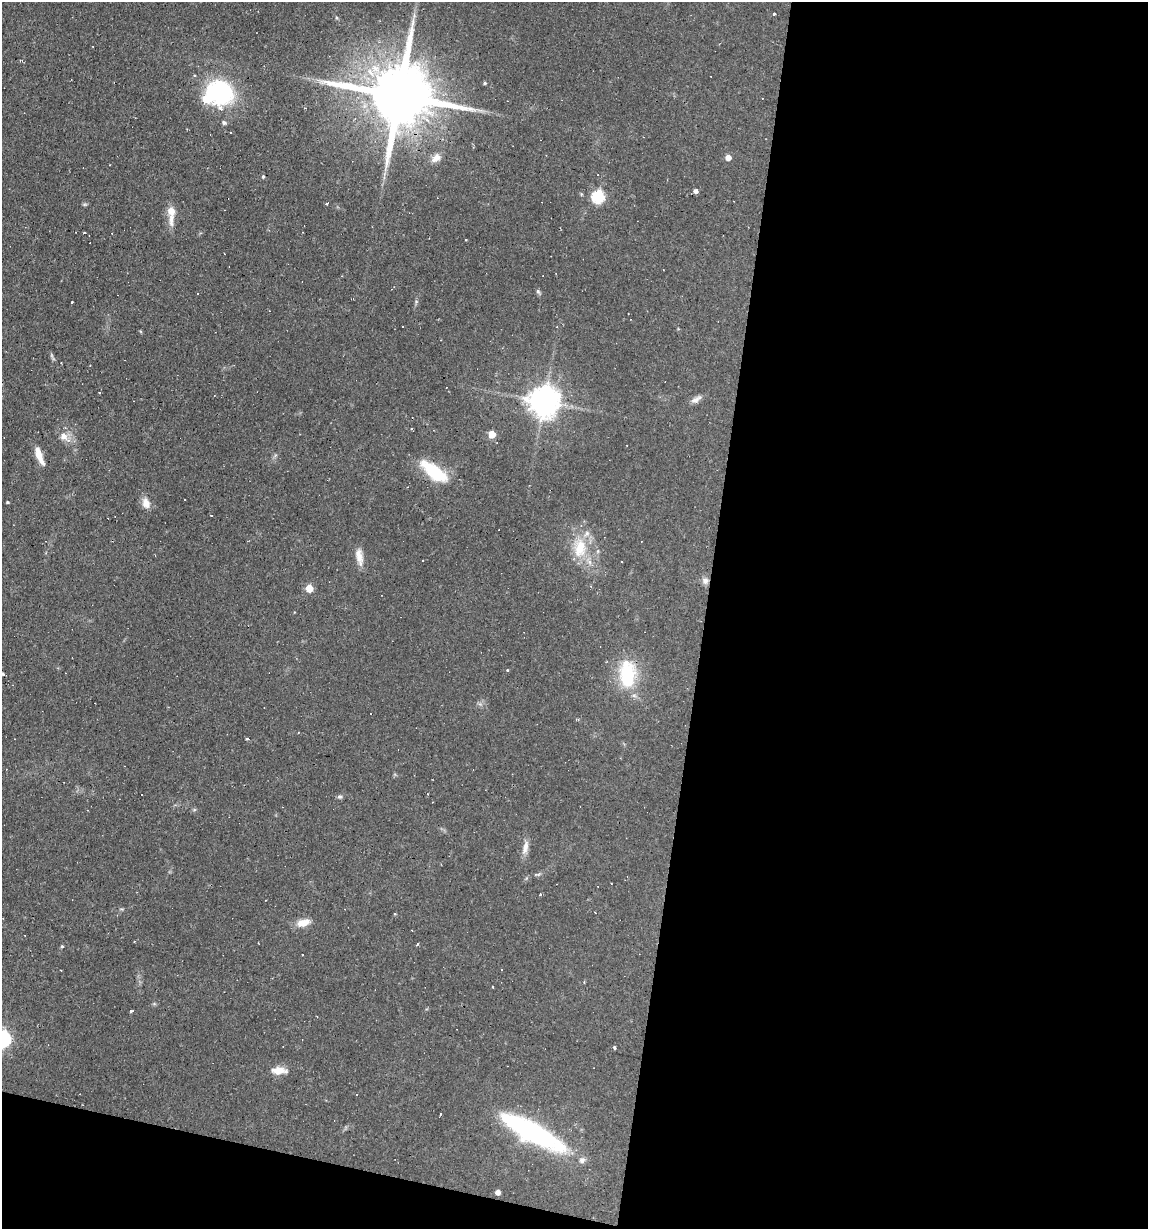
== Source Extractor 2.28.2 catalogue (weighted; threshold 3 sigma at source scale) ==
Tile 16 of 4 x 4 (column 4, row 4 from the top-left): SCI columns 3551-4696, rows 1-1227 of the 4929 x 4909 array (HDU 1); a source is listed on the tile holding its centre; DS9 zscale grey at full resolution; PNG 1150 x 1231 px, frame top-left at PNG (2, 2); no overlay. Shown black and unused: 42% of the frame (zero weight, under 2 of 3 exposures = <1% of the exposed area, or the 3 px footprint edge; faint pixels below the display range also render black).
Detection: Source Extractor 2.28.2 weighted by HDU 2 'WHT'; one run over the whole footprint, this tile lists its part. Background 0.0927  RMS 0.0057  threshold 0.0256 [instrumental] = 3 sigma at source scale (4.5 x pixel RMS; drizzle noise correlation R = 1.50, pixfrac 1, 0.05/0.05 arcsec/px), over >= 5 px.
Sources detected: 76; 1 inside a brighter object's white glare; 15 cosmic-ray / hot-pixel residue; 1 long thin detection or spike segment (spike, bleed or trail) — not listed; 3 inside a brighter listed object's ellipse — not listed separately; the other 56 listed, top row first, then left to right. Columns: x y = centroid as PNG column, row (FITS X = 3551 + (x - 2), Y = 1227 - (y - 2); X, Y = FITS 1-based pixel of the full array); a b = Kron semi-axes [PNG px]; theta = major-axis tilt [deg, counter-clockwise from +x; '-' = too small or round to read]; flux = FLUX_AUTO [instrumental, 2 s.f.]
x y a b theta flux
774 14 3 3 - 3.6
485 83 4 4 - 0.71
221 91 23 19 -31 68
401 96 24 15 -11 6200
224 123 6 5 - 1.1
231 133 3 3 - 1.2
436 158 14 8 30 4.1
728 158 5 5 - 4.3
263 176 4 4 - 0.68
696 191 4 3 - 11
598 196 6 6 - 63
327 203 3 3 - 1.3
171 211 10 8 -85 5.9
84 233 3 3 - 1.1
466 240 3 2 - 0.48
538 291 7 5 -62 1.1
72 302 3 2 - 1.1
403 326 2 2 - 0.42
557 327 3 2 - 0.36
99 392 3 2 - 0.62
696 399 16 7 31 3
544 401 9 9 - 910
411 428 3 3 - 0.66
492 434 5 5 - 11
64 436 12 9 -36 4.5
39 455 21 7 -70 7
435 473 25 11 -38 35
7 502 3 3 - 0.59
146 503 14 10 -69 4.7
212 516 3 3 - 1.1
580 548 30 18 84 20
359 557 21 8 -79 5.6
705 581 9 9 - 2.5
590 586 3 3 - 0.62
309 588 5 5 - 13
507 670 3 3 - 0.69
3 674 4 3 - 0.86
627 674 37 21 -88 29
142 794 3 2 - 1.4
428 794 2 2 - 0.48
340 797 7 5 38 1.1
525 847 21 7 77 4
540 894 3 3 - 1.3
395 914 3 3 - 0.67
303 923 15 8 13 6.7
418 944 3 3 - 4.7
62 946 4 4 - 0.64
584 982 4 3 - 0.63
492 987 3 2 - 0.66
131 1011 3 2 - 1.5
3 1039 7 7 - 150
614 1047 3 3 - 1.1
278 1070 17 9 -1 6.4
356 1095 3 2 - 0.54
530 1130 65 19 -29 98
498 1192 4 4 - 3.3
Overlapping masked pixels (flux is a lower limit): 3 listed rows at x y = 401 96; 435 473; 627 674
Isophote crosses this tile's border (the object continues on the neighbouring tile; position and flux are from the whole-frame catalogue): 1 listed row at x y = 3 1039